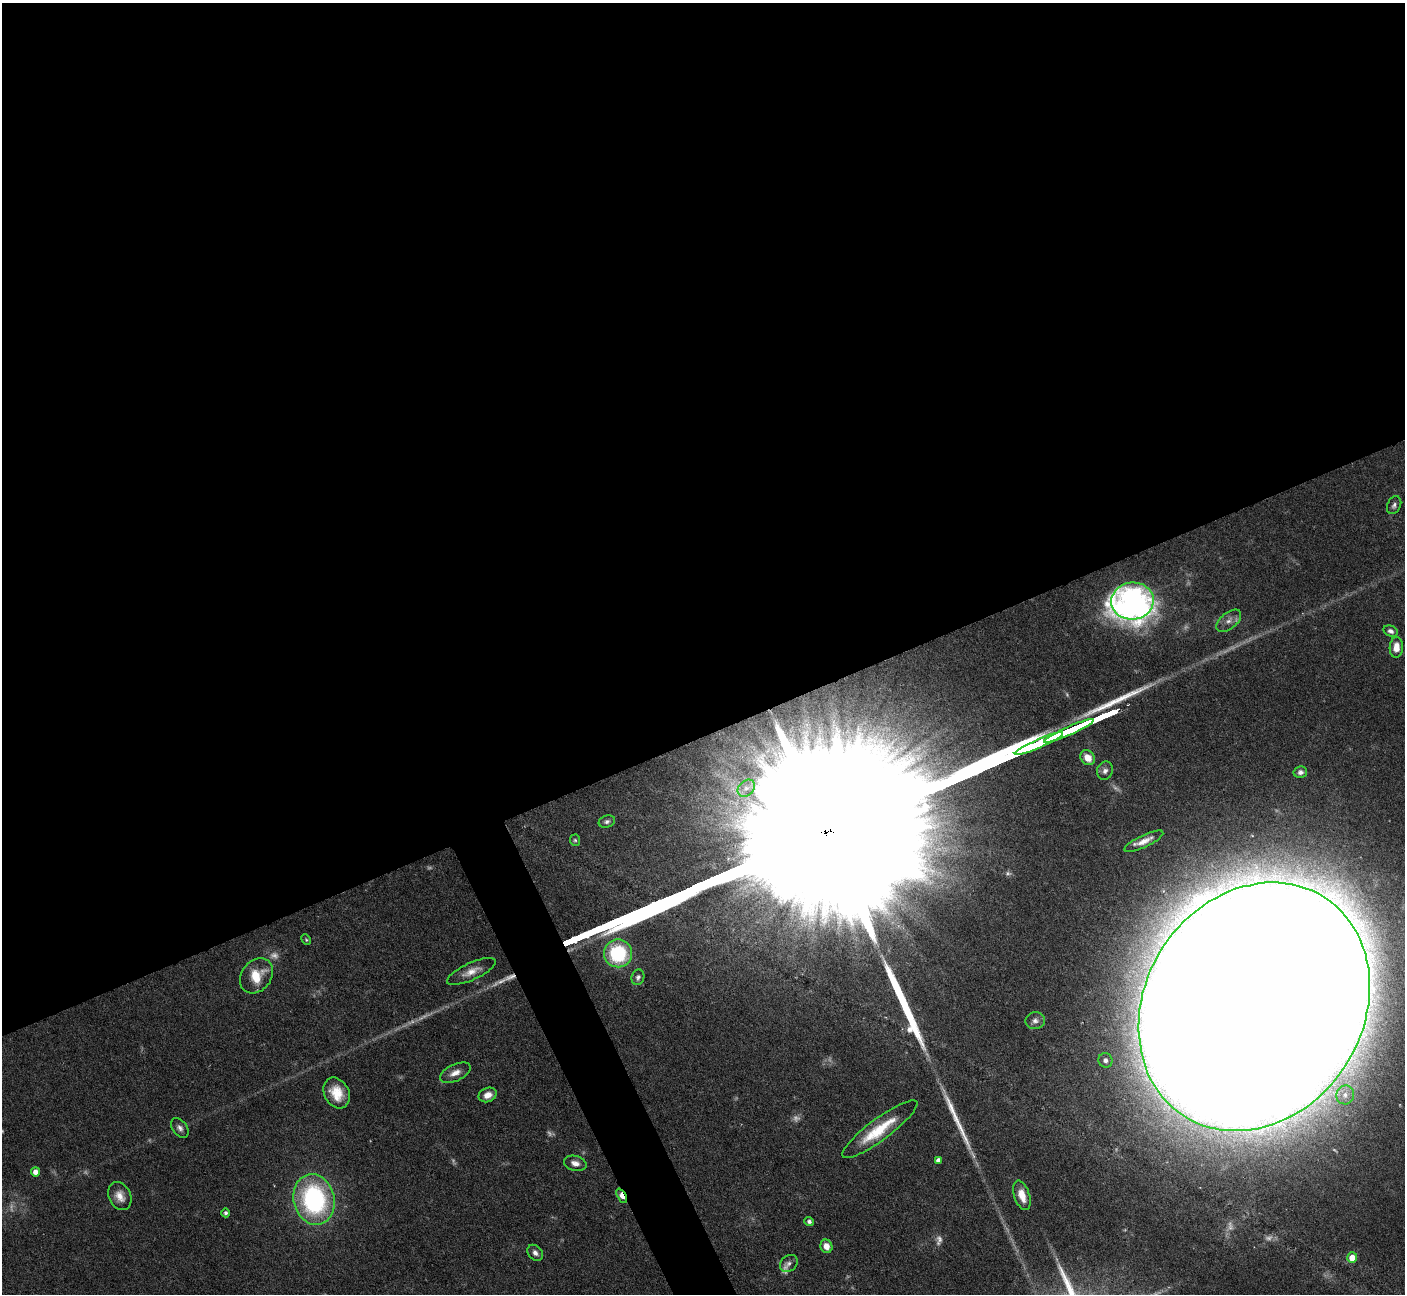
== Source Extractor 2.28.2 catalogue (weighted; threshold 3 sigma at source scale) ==
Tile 2 of 4 x 4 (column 2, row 1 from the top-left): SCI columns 1405-2807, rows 4163-5454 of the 5616 x 5604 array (HDU 1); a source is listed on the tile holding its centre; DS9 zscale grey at full resolution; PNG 1407 x 1296 px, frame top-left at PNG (2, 3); each listed source drawn as its Kron ellipse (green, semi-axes under 4 px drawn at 4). Shown black and unused: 58% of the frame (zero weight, under 4 of 7 exposures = <1% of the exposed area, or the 3 px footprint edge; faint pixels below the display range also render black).
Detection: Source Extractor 2.28.2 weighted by HDU 2 'WHT'; one run over the whole footprint, this tile lists its part. Background 0.0658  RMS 0.0029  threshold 0.0118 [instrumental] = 3 sigma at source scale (4.09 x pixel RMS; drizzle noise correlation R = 1.36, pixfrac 0.8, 0.05/0.05 arcsec/px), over >= 5 px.
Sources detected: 58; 13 too faint to see at this stretch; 4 long thin detections or spike segments (spike, bleed or trail) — neither listed nor drawn; the other 41 listed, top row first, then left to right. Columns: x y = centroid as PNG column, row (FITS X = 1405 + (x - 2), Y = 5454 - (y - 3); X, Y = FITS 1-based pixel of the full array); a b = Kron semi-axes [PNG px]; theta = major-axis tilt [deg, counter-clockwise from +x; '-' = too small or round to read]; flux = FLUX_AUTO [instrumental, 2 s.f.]
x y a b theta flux
1394 505 9 6 64 0.97
1132 601 21 18 7 200
1229 621 14 8 38 2
1391 631 7 5 -23 1.1
1396 647 10 6 87 3.3
1069 731 27 3 24 1700
1039 743 26 3 24 1800
1088 758 8 6 -49 3.2
1105 771 9 8 - 1.2
1300 772 7 6 - 1.1
746 788 10 7 43 1.8
607 822 8 6 19 0.82
575 840 6 5 - 0.45
1144 841 21 6 25 2.8
306 940 6 4 -63 0.37
618 953 14 14 - 23
471 971 26 8 24 3.5
256 976 19 14 52 7.3
638 977 8 6 74 0.92
1254 1007 130 109 57 6100
1035 1021 10 8 9 1.3
1106 1060 7 7 - 1.6
455 1073 16 8 25 2.6
337 1093 16 12 -63 5.9
488 1095 9 7 21 2.4
1345 1095 9 8 - 1.9
180 1128 11 7 -52 1.3
880 1129 46 11 37 11
938 1160 4 4 - 1.2
575 1163 11 7 -14 1.9
35 1172 4 4 - 1.9
1022 1195 15 7 -72 4.1
120 1196 14 11 -64 2.9
622 1196 8 4 -62 5.9
314 1199 26 20 -77 48
226 1213 4 4 - 0.8
809 1221 5 4 - 0.88
826 1246 7 6 - 2.8
535 1253 9 6 -46 1.4
1352 1258 5 5 - 4.2
789 1264 10 7 40 1.1
Overlapping masked pixels (flux is a lower limit): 1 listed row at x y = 622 1196